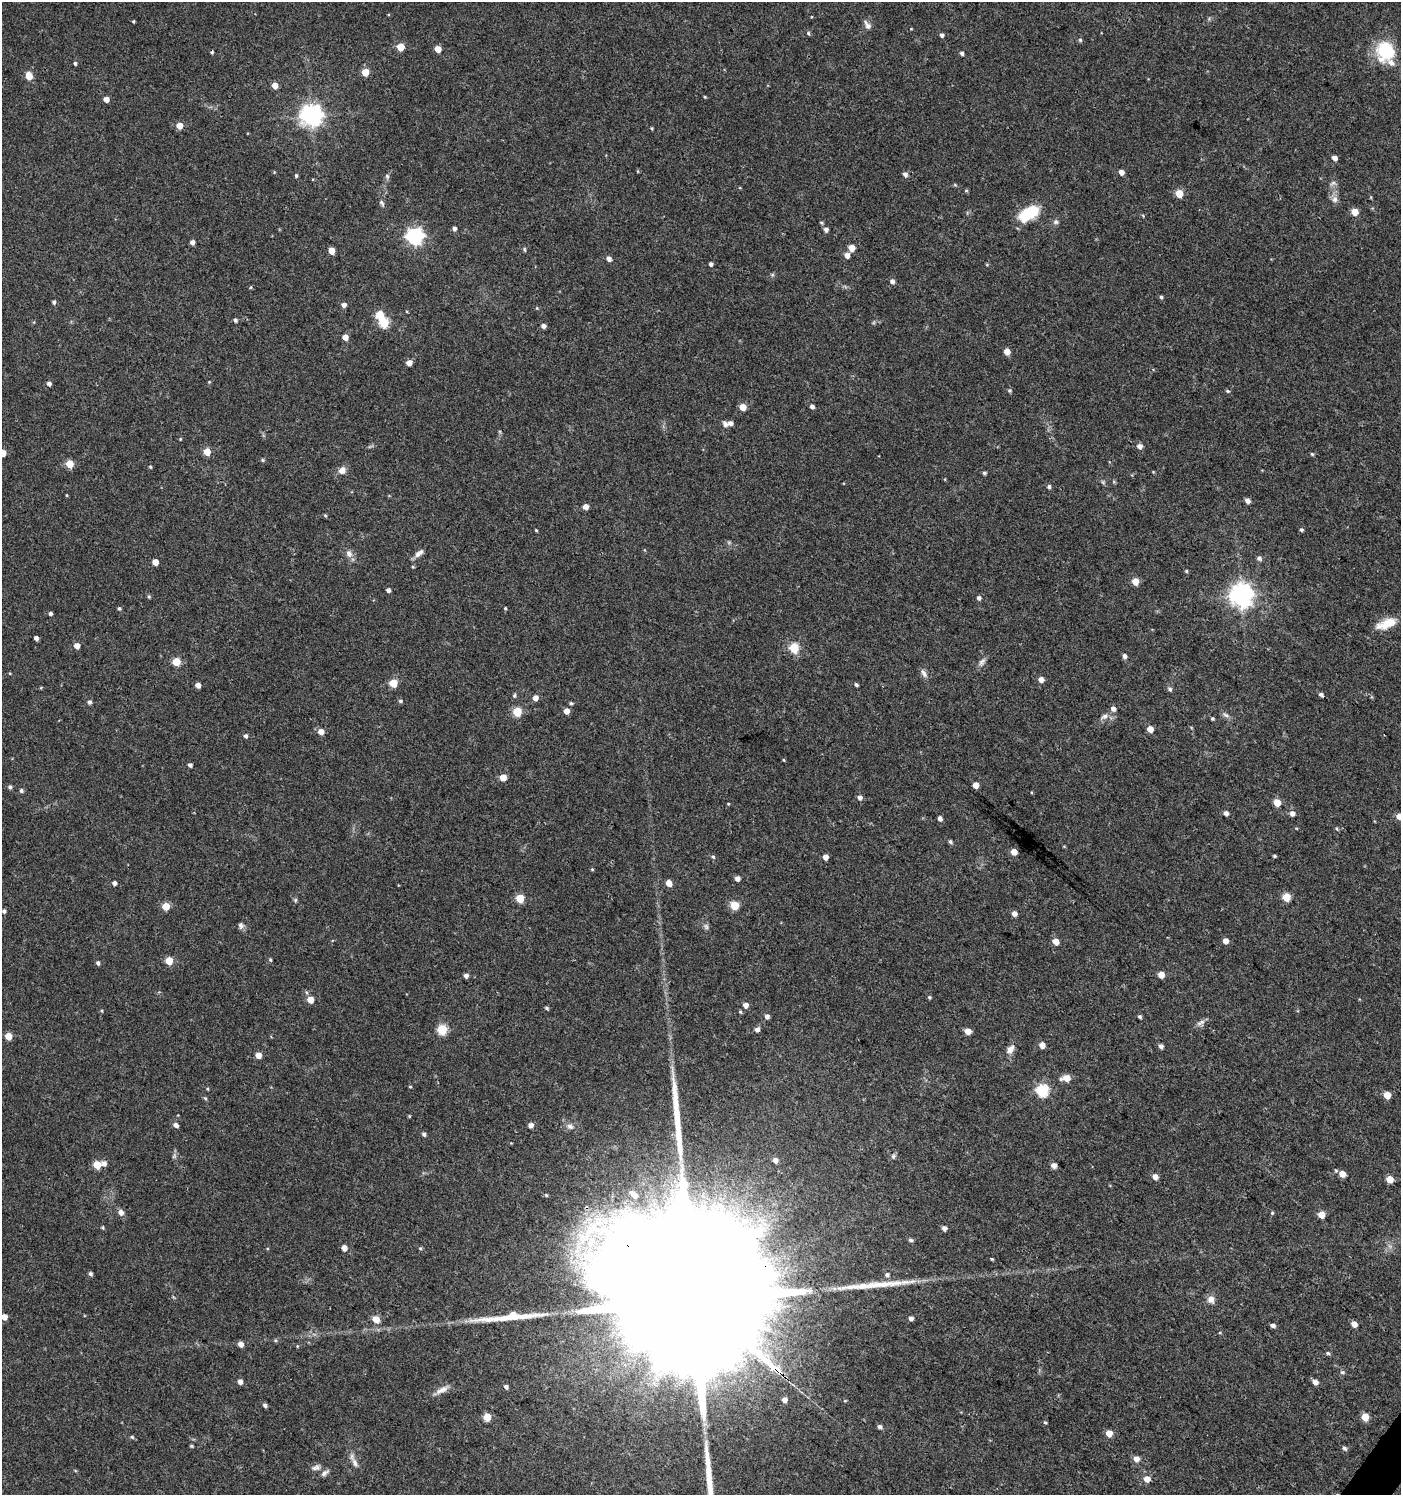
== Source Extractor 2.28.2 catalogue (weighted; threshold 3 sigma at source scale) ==
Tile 6 of 4 x 4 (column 2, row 2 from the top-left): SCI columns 1643-3041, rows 2990-4482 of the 6017 x 5984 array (HDU 1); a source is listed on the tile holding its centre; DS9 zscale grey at full resolution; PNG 1403 x 1497 px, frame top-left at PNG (2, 2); no overlay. Shown black and unused: <1% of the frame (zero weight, under 3 of 4 exposures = <1% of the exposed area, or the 3 px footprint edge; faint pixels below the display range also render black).
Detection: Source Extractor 2.28.2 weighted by HDU 2 'WHT'; one run over the whole footprint, this tile lists its part. Background 0.0233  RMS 0.004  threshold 0.0179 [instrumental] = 3 sigma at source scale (4.5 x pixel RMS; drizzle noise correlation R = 1.50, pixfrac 1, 0.0396/0.0396 arcsec/px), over >= 5 px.
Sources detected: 247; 1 inside a brighter object's white glare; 2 cosmic-ray / hot-pixel residue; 3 long thin detections or spike segments (spike, bleed or trail) — not listed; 4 inside a brighter listed object's ellipse — not listed separately; the other 237 listed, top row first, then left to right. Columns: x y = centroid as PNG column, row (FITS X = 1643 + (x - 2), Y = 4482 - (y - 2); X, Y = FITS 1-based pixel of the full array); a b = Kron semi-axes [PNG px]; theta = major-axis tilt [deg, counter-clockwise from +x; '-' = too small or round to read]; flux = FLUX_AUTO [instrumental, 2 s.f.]
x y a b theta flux
133 21 3 3 - 0.44
867 25 12 6 -58 1.7
808 33 5 4 - 0.61
942 35 4 4 - 1.1
1080 40 5 5 - 0.59
400 47 5 5 - 9.7
438 49 5 5 - 6
1385 51 24 21 -85 17
962 53 5 4 - 0.99
75 63 4 4 - 0.76
365 72 5 5 - 8.4
29 76 8 6 -77 3.9
275 85 5 4 - 4.4
705 97 4 3 - 0.38
106 99 4 4 - 3.1
311 115 8 7 - 270
179 126 5 5 - 5.2
652 128 5 3 - 0.4
1334 158 4 4 - 2.6
1121 172 5 4 - 2.5
905 174 6 5 - 1.4
296 176 5 4 - 0.65
387 176 7 5 -74 0.86
1333 183 10 5 42 1.1
966 190 5 3 - 0.41
1179 193 5 5 - 9.2
1335 199 10 9 - 2
382 203 9 4 -62 0.91
1354 212 5 5 - 6.4
1029 213 23 12 31 15
1056 222 7 6 - 1
821 223 5 4 - 0.54
454 228 4 4 - 1.4
826 229 5 4 - 1.5
415 236 7 7 - 130
192 242 4 4 - 1.7
851 248 5 5 - 5.3
524 249 7 3 -71 0.5
331 251 5 4 - 6
847 255 5 5 - 2.7
609 259 5 4 - 2.1
711 264 4 4 - 1.1
892 281 5 5 - 1.6
251 287 5 3 - 0.39
1161 297 4 4 - 0.65
54 302 4 4 - 0.9
344 305 5 4 - 2
537 308 5 4 - 0.42
235 320 4 4 - 1
384 323 5 5 - 23
543 326 4 4 - 1.6
345 337 5 5 - 3.4
1007 352 5 4 - 4
409 363 5 4 - 3.5
209 382 5 4 - 0.36
49 383 5 4 - 1.4
1009 390 5 5 - 0.64
812 406 5 4 - 1.4
743 407 5 5 - 5.9
730 423 6 5 - 1.5
180 439 4 3 - 0.34
1140 446 5 5 - 2.1
207 452 5 5 - 6.6
3 453 5 4 - 4.6
1312 454 5 4 - 0.52
262 460 5 4 - 0.55
69 464 5 5 - 9.6
150 467 4 3 - 0.46
342 470 9 8 - 2.7
984 473 4 4 - 0.71
1103 482 7 5 -46 0.65
1049 487 5 5 - 0.85
66 495 5 3 - 0.31
1247 501 5 4 - 2
585 507 5 5 - 2.8
325 515 5 4 - 0.47
536 530 4 3 - 0.39
1301 530 5 4 - 0.64
349 554 10 8 -76 2.2
418 555 7 7 - 1.5
1259 558 6 5 - 1.2
155 562 5 4 - 4.5
413 567 4 4 - 0.44
1186 571 5 4 - 0.51
1135 581 5 5 - 7.5
388 590 4 4 - 1.3
1241 595 8 8 - 330
149 597 5 4 - 0.59
979 598 5 4 - 1.2
119 608 5 5 - 0.69
505 608 4 3 - 0.42
50 613 4 4 - 0.85
1390 623 26 10 11 5.8
36 638 4 4 - 1.5
77 646 5 4 - 3.6
794 648 5 5 - 23
1124 656 5 4 - 1.5
176 662 5 5 - 12
982 662 13 6 53 1.7
924 673 13 6 -56 1.7
1041 679 5 4 - 2.9
393 683 5 5 - 13
198 685 4 4 - 2.6
856 685 4 3 - 0.79
41 688 4 4 - 0.38
1170 689 6 5 - 0.88
514 695 6 4 87 0.61
1321 695 6 4 -25 0.95
535 698 5 5 - 2.9
400 701 5 4 - 0.7
89 702 5 4 - 1
571 703 5 4 - 0.56
1113 709 6 5 - 1.8
566 711 5 4 - 3.4
517 712 5 5 - 17
1226 715 11 6 -30 1.4
1105 716 10 7 25 1.8
1212 719 4 4 - 0.57
1150 729 5 4 - 4.3
321 732 5 5 - 3.3
245 736 4 4 - 1
783 760 5 3 - 0.38
190 765 4 4 - 1.2
503 777 5 5 - 5.8
976 785 4 4 - 4.5
10 787 5 5 - 0.92
21 791 5 4 - 0.95
860 798 5 5 - 1.5
1277 802 5 4 - 9.2
728 804 4 3 - 0.34
1226 813 5 4 - 1.7
1292 813 5 5 - 2.4
1399 816 4 4 - 4.5
940 819 5 5 - 1.5
1337 828 6 3 -81 0.47
950 842 5 4 - 0.78
1014 852 5 4 - 4.5
1274 856 4 3 - 0.5
713 857 6 5 - 0.67
825 857 4 4 - 3.1
592 869 4 4 - 0.38
737 878 4 4 - 2.2
114 883 4 4 - 1.5
669 883 5 4 - 4.6
1286 897 5 5 - 14
520 898 5 5 - 13
295 900 6 5 - 0.61
734 905 5 5 - 15
166 906 5 5 - 11
4 911 5 4 - 1
1014 913 5 5 - 2.2
241 925 9 7 -78 1.2
706 926 9 6 -73 1
1225 941 4 4 - 3.6
1055 942 5 4 - 4.8
270 960 5 4 - 0.55
169 961 5 5 - 9.3
98 963 5 4 - 1.1
1161 975 5 4 - 5.2
466 976 4 4 - 1.7
929 997 4 4 - 0.59
310 999 5 5 - 6.1
745 1005 5 5 - 2.7
546 1008 5 3 - 0.61
102 1011 4 3 - 0.39
740 1012 5 4 - 0.48
767 1017 6 5 - 1.3
1140 1017 4 4 - 0.73
1201 1022 14 5 27 1.6
442 1030 5 5 - 23
757 1030 5 5 - 1.7
968 1031 5 4 - 4.7
8 1036 5 5 - 6.7
1042 1045 5 4 - 3.1
1161 1046 5 4 - 1.5
1010 1049 11 7 53 2.7
258 1055 5 4 - 3.9
1066 1078 6 5 - 6.3
1042 1091 6 6 - 46
1387 1095 5 5 - 6.8
205 1098 6 4 -43 0.55
176 1125 7 5 -36 1.3
531 1125 5 5 - 1.8
570 1126 9 7 -23 1.6
424 1134 5 4 - 1
174 1156 7 5 46 0.85
893 1156 6 5 - 0.82
775 1160 5 5 - 2.3
104 1163 6 6 - 1.8
97 1165 5 5 - 11
1054 1165 5 4 - 2.7
1342 1174 5 5 - 4.7
1155 1177 5 5 - 3
1390 1179 5 5 - 7.5
634 1195 12 6 -43 3.9
121 1212 6 5 - 2.4
1272 1213 5 4 - 0.52
1321 1215 5 5 - 7.5
103 1227 5 4 - 0.49
944 1228 5 4 - 1.8
911 1240 5 5 - 0.9
344 1248 5 4 - 3.2
420 1248 5 4 - 0.48
992 1259 5 3 - 0.39
90 1274 5 4 - 0.87
887 1275 6 6 - 1.1
1211 1299 9 8 - 2.6
698 1305 127 31 -40 66000
4 1317 5 5 - 3.2
911 1318 5 5 - 1.5
376 1319 8 7 - 3.7
1354 1324 5 5 - 3.1
1273 1325 5 4 - 1.4
1220 1333 5 3 - 0.33
275 1340 5 4 - 0.5
241 1344 5 5 - 2.4
1328 1353 5 4 - 0.68
1342 1372 6 5 - 0.67
240 1382 5 4 - 2
1315 1382 5 5 - 2.3
506 1387 5 4 - 1
442 1390 19 7 28 2.8
784 1400 5 5 - 2.2
265 1405 5 4 - 1.1
487 1417 5 5 - 10
1365 1417 5 5 - 9.3
1045 1422 5 4 - 0.56
880 1427 5 5 - 1.2
1109 1433 5 4 - 5.8
132 1437 5 4 - 0.64
191 1446 4 3 - 0.46
1344 1448 5 5 - 0.96
1136 1459 5 5 - 3.4
355 1463 17 6 -66 2.4
316 1468 13 7 13 1.8
325 1473 13 6 39 1.4
1147 1479 5 5 - 4.7
Overlapping masked pixels (flux is a lower limit): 1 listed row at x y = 698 1305
Isophote crosses this tile's border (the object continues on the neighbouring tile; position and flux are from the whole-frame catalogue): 4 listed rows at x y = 3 453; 1399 816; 698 1305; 4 1317